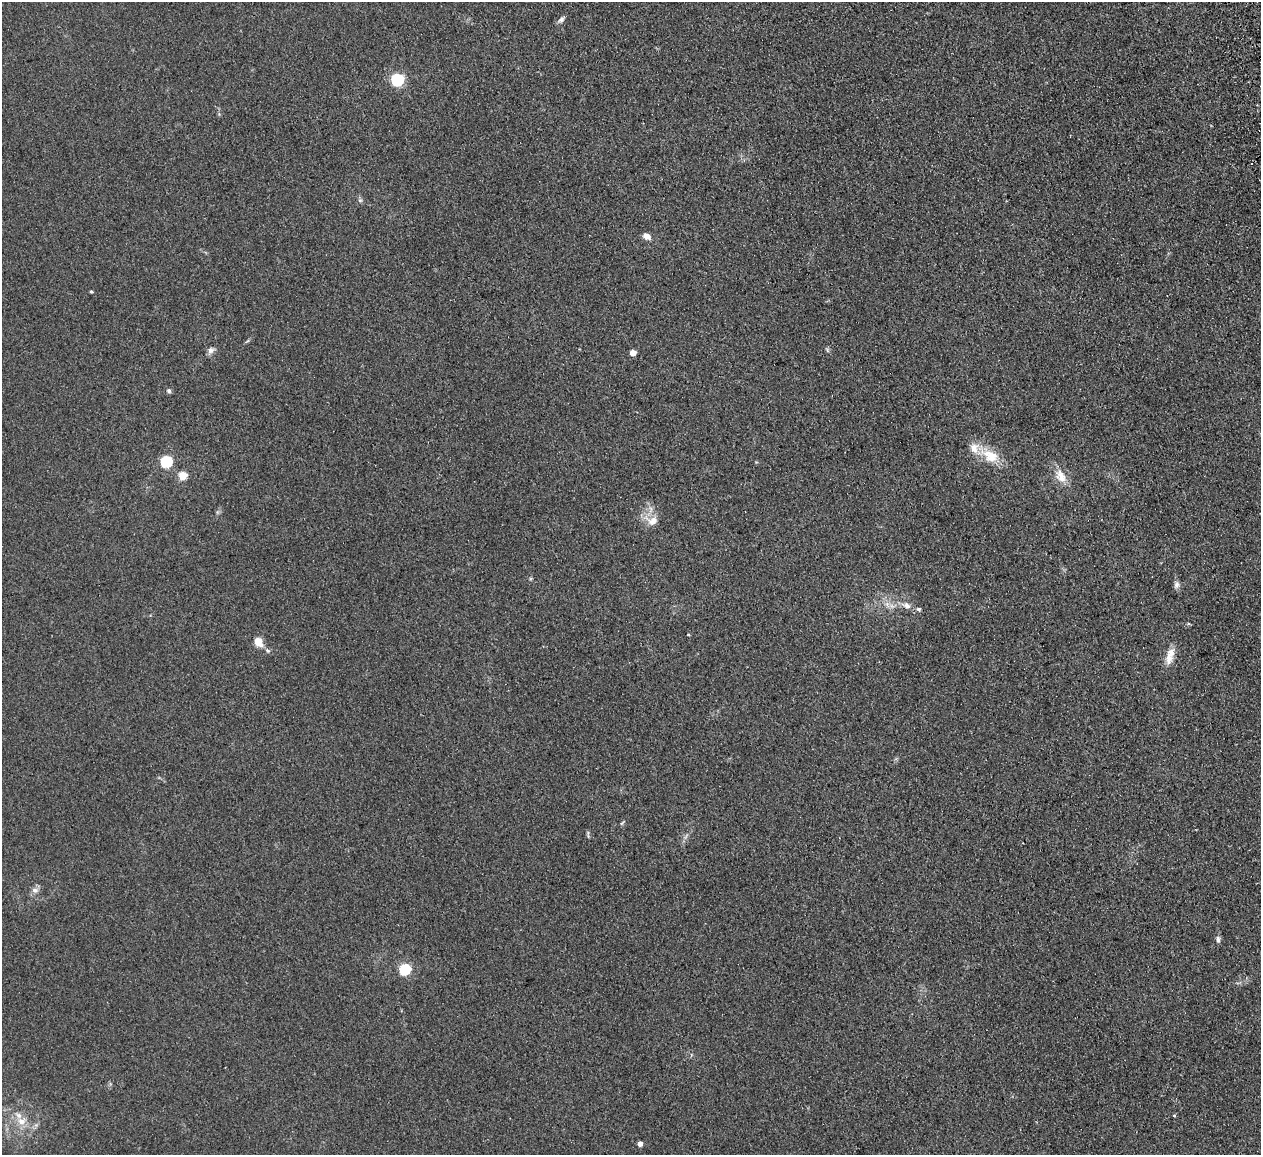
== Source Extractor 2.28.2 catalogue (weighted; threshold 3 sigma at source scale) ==
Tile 10 of 4 x 4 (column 2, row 3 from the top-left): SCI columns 1317-2575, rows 1314-2466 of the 5150 x 5049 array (HDU 1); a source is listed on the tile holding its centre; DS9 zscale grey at full resolution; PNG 1263 x 1157 px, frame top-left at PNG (2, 2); no overlay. Shown black and unused: <1% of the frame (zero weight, under 2 of 3 exposures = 3% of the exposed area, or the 3 px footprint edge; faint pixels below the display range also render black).
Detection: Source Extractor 2.28.2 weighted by HDU 2 'WHT'; one run over the whole footprint, this tile lists its part. Background 0.13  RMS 0.012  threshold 0.0544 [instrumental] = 3 sigma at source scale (4.5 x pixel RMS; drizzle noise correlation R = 1.50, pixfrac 1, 0.05/0.05 arcsec/px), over >= 5 px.
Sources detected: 30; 2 inside a brighter listed object's ellipse — not listed separately; the other 28 listed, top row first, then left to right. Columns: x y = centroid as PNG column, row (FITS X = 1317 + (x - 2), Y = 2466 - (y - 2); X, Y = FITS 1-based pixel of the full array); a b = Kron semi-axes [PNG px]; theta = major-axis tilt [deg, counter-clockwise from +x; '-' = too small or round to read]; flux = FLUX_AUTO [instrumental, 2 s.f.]
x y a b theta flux
561 20 9 6 50 4
397 79 6 6 - 140
360 200 6 5 - 2.2
647 236 9 6 -31 7.8
91 292 4 3 - 1.5
211 350 9 7 44 5
827 350 7 4 -54 1.8
633 353 5 4 - 16
169 391 6 5 - 2.6
989 455 32 15 -32 30
166 461 6 5 - 120
183 476 5 5 - 41
1061 476 22 12 -60 17
652 521 19 12 -12 14
1176 585 10 7 77 4.3
906 606 13 8 -26 8.2
919 609 7 6 - 2.5
258 641 11 8 -60 13
267 651 7 5 -53 2.6
1170 654 23 10 72 14
622 823 7 3 52 1.5
588 834 10 2 90 1.3
35 890 9 7 -8 5.2
1218 939 9 6 -85 3.6
405 969 6 5 - 110
1174 1115 3 3 - 1.6
21 1121 10 10 - 12
640 1144 4 4 - 7.8